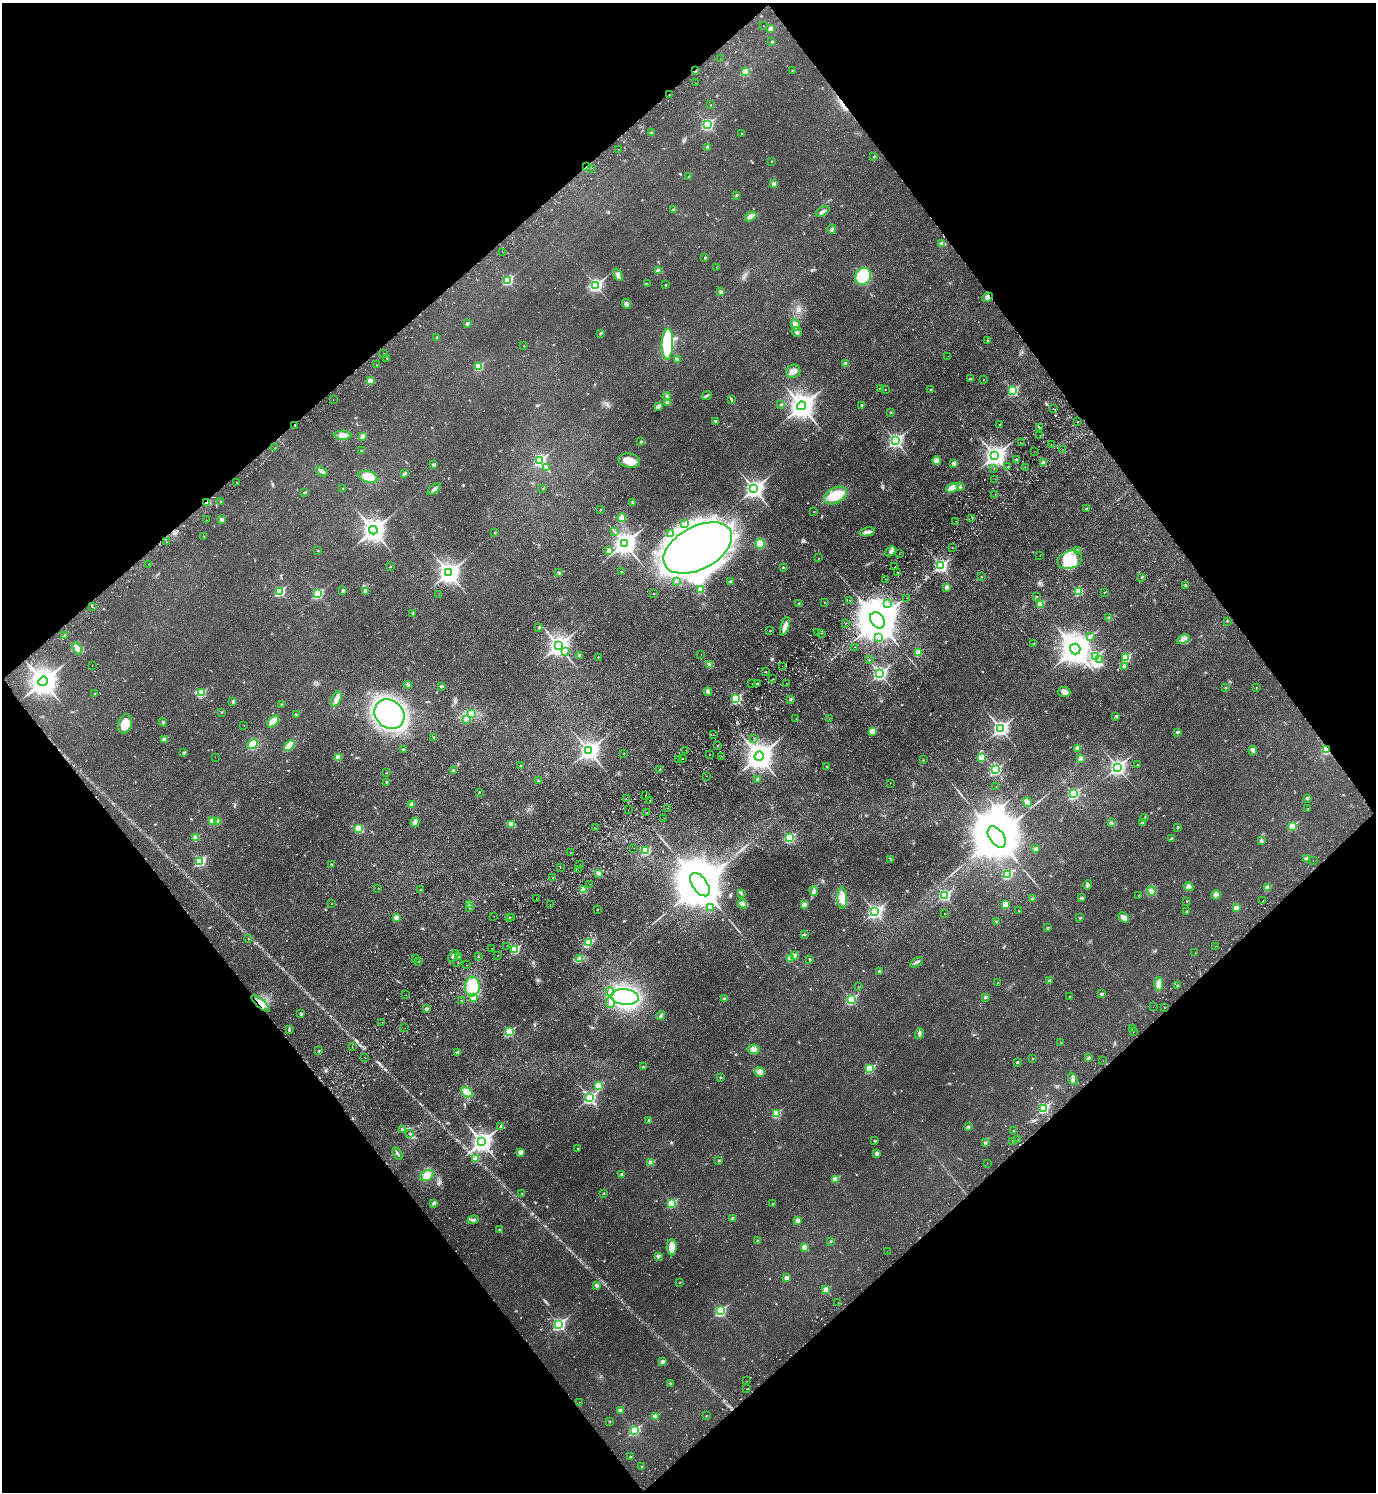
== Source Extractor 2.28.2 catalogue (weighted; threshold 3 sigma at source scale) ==
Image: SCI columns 204-5696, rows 50-6007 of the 6038 x 6054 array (HDU 1 of 3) = the unmasked area's bounding box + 8 px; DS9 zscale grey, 4 x 4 block average (1 PNG px = mean of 4 x 4 image px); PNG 1378 x 1494 px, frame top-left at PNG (2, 3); each listed source drawn as its Kron ellipse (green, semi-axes under 4 px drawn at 4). Shown black and unused: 50% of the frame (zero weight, under 2 of 3 exposures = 3% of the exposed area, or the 3 px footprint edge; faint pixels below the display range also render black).
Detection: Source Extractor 2.28.2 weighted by HDU 2 'WHT'. Background 0.0233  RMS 0.0048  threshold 0.0216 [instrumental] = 3 sigma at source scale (4.5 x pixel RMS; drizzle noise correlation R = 1.50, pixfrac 1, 0.05/0.05 arcsec/px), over >= 5 px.
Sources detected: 1130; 5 too faint to see at this stretch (4 x 4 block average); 11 inside a brighter object's white glare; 96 cosmic-ray / hot-pixel residue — neither listed nor drawn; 20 coinciding with a brighter row at this scale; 8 inside a brighter listed object's ellipse — not listed separately; of the other 990, all 500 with FLUX_AUTO >= 1.6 (the completeness limit of this list) listed and drawn (490 fainter detections not listed), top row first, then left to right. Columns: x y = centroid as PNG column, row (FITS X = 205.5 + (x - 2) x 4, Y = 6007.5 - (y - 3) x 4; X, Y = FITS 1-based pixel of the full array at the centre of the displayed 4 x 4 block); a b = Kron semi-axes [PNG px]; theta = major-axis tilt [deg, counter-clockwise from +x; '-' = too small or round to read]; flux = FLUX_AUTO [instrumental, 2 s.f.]
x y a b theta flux
763 26 2 2 - 2.2
771 29 2 2 - 45
772 42 2 2 - 5.1
720 59 2 2 - 1.7
792 70 2 2 - 5.8
695 71 2 2 - 10
745 72 2 2 - 88
695 83 2 2 - 1.6
669 95 2 2 - 2.1
711 105 2 2 - 2
707 124 3 2 - 400
651 133 2 2 - 13
741 134 2 2 - 3.2
707 147 2 2 - 14
618 149 2 2 - 2.1
874 156 2 2 - 1.8
772 161 2 2 - 1.8
587 167 2 2 - 49
592 168 2 2 - 1.7
689 177 2 2 - 6.5
774 184 2 2 - 36
736 195 3 2 - 2.7
673 210 2 2 - 8.4
823 211 7 2 27 9.9
751 216 6 3 29 24
832 229 5 2 - 4.2
941 243 2 2 - 14
503 252 2 2 - 4.5
705 258 2 2 - 7.6
717 267 2 2 - 3.6
658 271 2 2 - 40
618 275 6 2 -66 5
863 276 9 7 60 120
507 280 3 2 - 220
647 284 2 2 - 1.7
596 285 3 2 - 560
665 285 2 2 - 3.5
720 291 3 3 - 3.9
987 297 5 4 - 8.7
626 304 5 3 - 6.5
467 324 2 2 - 14
795 325 6 3 -66 20
797 332 5 3 - 6.3
600 333 4 2 - 2.9
437 337 2 2 - 4.7
987 340 2 2 - 2.3
667 344 15 5 88 170
524 346 2 2 - 2.1
383 353 2 2 - 2.7
948 356 2 2 - 1.8
386 358 2 2 - 1.8
677 360 4 2 - 3.7
845 364 2 2 - 24
377 365 2 2 - 1.8
479 366 2 2 - 110
793 371 7 6 - 20
971 379 4 2 - 3.6
984 379 2 2 - 2.4
370 381 2 2 - 58
880 388 2 2 - 3.8
885 389 2 2 - 1.6
930 389 2 2 - 3.6
1013 390 3 2 - 220
706 396 5 2 - 3.8
667 397 4 3 - 6.5
333 399 2 2 - 2.2
731 399 3 2 - 2
668 402 3 2 - 2.4
781 404 2 2 - 3.3
861 405 2 2 - 6.2
802 406 4 4 - 3100
658 407 4 2 - 12
1053 409 2 2 - 3.9
890 412 2 2 - 6.1
715 421 3 2 - 5.6
1078 422 2 2 - 2.5
1000 425 2 2 - 3.3
295 426 2 2 - 2.7
1039 427 2 2 - 5.4
343 435 9 4 -2 15
362 436 2 2 - 34
1040 436 2 2 - 10
895 440 3 3 - 680
641 442 2 2 - 8.5
1022 443 2 2 - 1.8
1051 444 2 2 - 1.6
275 448 2 2 - 3.5
1062 450 2 2 - 3.5
361 451 2 2 - 4.3
1034 452 2 2 - 2.7
995 456 4 3 - 1900
540 460 3 2 - 350
1016 460 2 2 - 14
629 461 11 7 -11 35
936 461 4 4 - 17
954 463 2 2 - 29
1043 463 2 2 - 25
434 465 2 2 - 13
546 467 3 2 - 3.2
1007 467 2 2 - 1.6
1025 467 2 2 - 3
994 469 2 2 - 1.6
322 471 6 3 -34 8.2
404 473 3 2 - 6.3
368 477 9 5 -14 59
995 479 2 2 - 3.2
237 483 2 2 - 2.8
960 487 2 2 - 4
343 488 2 2 - 3.2
952 488 7 4 26 27
434 489 8 2 39 7.4
543 489 2 2 - 2
754 489 4 3 - 1400
305 492 2 2 - 1.8
836 495 12 7 28 60
995 495 2 2 - 7.1
207 502 3 2 - 6.2
221 502 2 2 - 8.9
633 502 2 2 - 11
1086 509 2 2 - 11
600 510 2 2 - 3
814 511 2 2 - 1.8
622 518 4 3 - 9
972 518 2 2 - 1.8
222 519 2 2 - 19
206 520 2 2 - 4
956 522 2 2 - 13
684 524 3 2 - 3.4
373 530 4 3 - 2400
614 531 3 2 - 1.8
867 532 7 3 12 13
495 533 2 2 - 3
670 533 3 3 - 4.2
204 536 2 2 - 1.8
166 542 2 2 - 2.5
625 543 4 3 - 2300
760 544 5 5 - 22
698 548 37 21 28 1400
952 548 2 2 - 3.1
1078 550 2 2 - 10
318 551 2 2 - 4
609 551 2 2 - 26
890 551 6 3 44 7
899 553 2 2 - 2
1040 556 2 2 - 1.6
818 558 2 2 - 2.1
1070 560 12 9 19 72
149 564 2 2 - 2.9
941 566 3 2 - 460
390 567 2 2 - 3.2
783 567 2 2 - 2
895 567 2 2 - 3.1
559 572 3 2 - 2
622 572 2 2 - 8.3
897 572 2 2 - 3.2
449 573 4 3 - 1900
982 576 2 2 - 3.6
1142 577 2 2 - 5.7
886 579 2 2 - 1.8
676 581 2 2 - 4.5
730 582 2 2 - 14
1185 585 2 2 - 2.1
947 587 2 2 - 21
343 590 2 2 - 14
700 590 2 2 - 52
279 591 3 2 - 260
365 591 2 2 - 23
1079 592 2 2 - 130
653 593 2 2 - 2.2
1104 593 2 2 - 2
317 594 3 2 - 260
439 594 2 2 - 6.1
1036 597 2 2 - 2.2
907 598 2 2 - 2.1
850 600 2 2 - 1.7
825 602 2 2 - 2.4
887 603 2 2 - 2.9
799 604 2 2 - 3.2
1041 604 2 2 - 99
93 607 2 2 - 2
413 613 3 2 - 4.4
1109 618 2 2 - 14
877 620 9 6 -53 16000
1227 621 2 2 - 3.2
845 623 2 2 - 1.6
785 626 9 3 71 22
539 627 2 2 - 9.2
770 630 2 2 - 2.3
818 633 2 2 - 1.7
821 633 2 2 - 2.4
65 635 2 2 - 10
1090 636 3 2 - 2.7
878 637 2 2 - 2
1183 639 7 3 26 9.7
1033 644 2 2 - 1.8
558 645 4 3 - 1900
855 647 2 2 - 21
77 648 6 3 -68 9.6
1075 649 5 5 - 4800
565 651 2 2 - 8.5
918 653 2 2 - 72
701 654 2 2 - 2.3
579 655 3 3 - 5.1
1095 656 3 2 - 340
598 657 2 2 - 2
1126 657 2 2 - 170
869 659 2 2 - 3.1
1099 660 2 2 - 1.7
709 664 3 2 - 7.2
92 666 2 2 - 2.5
782 666 2 2 - 5.1
1124 666 2 2 - 17
766 672 2 2 - 3
880 674 3 2 - 640
773 678 2 2 - 4
43 681 5 4 - 3800
752 683 2 2 - 2.1
757 683 2 2 - 4.7
786 683 2 2 - 2.1
408 684 3 2 - 4
442 686 3 2 - 4
1225 688 3 2 - 1.7
1256 688 2 2 - 1.8
708 692 4 3 - 5.3
1064 692 6 5 - 13
94 693 2 2 - 2.2
201 693 2 2 - 140
336 699 8 4 63 16
736 699 3 2 - 300
791 699 3 2 - 3.6
233 701 2 2 - 15
281 704 2 2 - 1.8
222 712 2 2 - 3.4
472 713 3 2 - 2.6
389 714 16 13 -42 570
296 715 2 2 - 9.2
1116 716 2 2 - 9.7
796 718 2 2 - 2.4
829 719 2 2 - 1.8
466 720 2 2 - 1.7
163 722 4 2 - 3.2
273 722 7 4 48 36
125 724 10 6 74 47
244 725 2 2 - 5.5
1000 728 3 3 - 820
872 731 2 2 - 77
1178 732 2 2 - 14
713 735 2 2 - 2.1
434 737 2 2 - 5.3
164 739 2 2 - 3
754 739 2 2 - 1.6
252 744 5 4 - 22
717 745 2 2 - 1.8
289 746 6 4 42 29
1078 748 2 2 - 44
403 750 2 2 - 4.8
589 750 4 3 - 1500
686 750 2 2 - 2.8
1326 750 2 2 - 190
1253 751 4 2 - 4.2
184 752 2 2 - 12
624 753 2 2 - 2.5
710 754 2 2 - 2.5
722 756 2 2 - 1.9
759 756 5 4 - 3700
215 757 2 2 - 1.9
338 757 4 3 - 16
981 757 2 2 - 66
1080 758 2 2 - 25
678 759 2 2 - 2.3
683 759 2 2 - 5.4
923 760 2 2 - 1.6
1137 765 2 2 - 2.2
520 766 2 2 - 2.9
827 767 2 2 - 4.5
1117 767 3 3 - 860
660 770 2 2 - 2.3
995 770 3 2 - 330
453 771 2 2 - 13
386 772 2 2 - 3.1
706 776 2 2 - 2.5
757 779 2 2 - 16
538 780 2 2 - 6.1
387 782 2 2 - 12
890 783 2 2 - 1.7
996 787 2 2 - 5.5
479 792 2 2 - 2.5
1073 794 3 2 - 350
645 795 2 2 - 2.7
1307 798 2 2 - 12
626 799 2 2 - 3
650 800 2 2 - 3.3
1028 802 5 3 - 6.8
412 804 3 3 - 6.1
667 808 2 2 - 3.3
628 809 2 2 - 2.1
1307 809 2 2 - 1.6
647 813 2 2 - 5.8
1145 817 2 2 - 3.6
664 818 2 2 - 1.6
212 820 2 2 - 46
218 822 2 2 - 37
415 822 5 3 - 6.1
1112 823 3 2 - 3.6
1142 823 3 2 - 3.6
511 824 4 3 - 5.3
1292 826 2 2 - 150
1178 827 2 2 - 6.7
595 828 2 2 - 1.6
358 829 4 4 - 38
997 837 12 7 -54 25000
195 838 2 2 - 53
789 838 3 2 - 270
1172 839 2 2 - 9.5
1261 841 3 3 - 5.1
633 848 2 2 - 2
1036 849 2 2 - 19
645 851 2 2 - 170
570 852 2 2 - 5.8
891 859 4 2 - 2.4
1306 859 2 2 - 30
200 861 3 2 - 250
1313 861 2 2 - 5.6
331 864 2 2 - 2.6
580 865 2 2 - 2.6
561 867 2 2 - 1.8
578 870 2 2 - 1.8
599 873 3 2 - 4
1008 875 2 2 - 180
552 877 2 2 - 1.6
589 884 2 2 - 4.3
700 885 13 7 -55 28000
1088 885 5 3 - 4.2
1188 887 5 4 - 9.8
378 888 2 2 - 1.6
1268 888 2 2 - 50
420 890 2 2 - 3.5
583 890 2 2 - 86
814 891 5 3 - 6.3
1151 891 4 3 - 5.9
741 893 3 2 - 2.6
945 895 3 2 - 340
1216 895 5 4 - 8.3
1139 896 2 2 - 2.8
842 898 11 5 -88 22
1082 898 3 2 - 4.9
536 899 2 2 - 3.4
1033 899 2 2 - 24
1187 901 2 2 - 2.8
1263 901 2 2 - 2.9
332 904 2 2 - 1.9
470 904 3 2 - 4.2
743 904 5 4 - 7.1
1005 904 2 2 - 63
550 905 2 2 - 4.3
804 905 2 2 - 39
469 907 3 2 - 2.6
711 908 2 2 - 41
1236 908 2 2 - 36
597 909 2 2 - 2.6
1019 911 2 2 - 5.3
1187 911 2 2 - 6.5
875 912 3 3 - 690
945 914 2 2 - 2.6
493 916 2 2 - 1.7
509 917 2 2 - 2.8
511 917 2 2 - 7.4
1124 917 6 4 -42 16
396 918 2 2 - 25
1080 918 2 2 - 4.1
996 921 3 2 - 1.9
1047 928 2 2 - 9
805 935 3 2 - 2.6
248 938 2 2 - 1.8
588 943 3 2 - 67
507 946 2 2 - 2.2
1216 946 2 2 - 2.1
492 948 2 2 - 2.3
515 950 2 2 - 180
1195 953 2 2 - 1.6
497 955 2 2 - 1.8
794 955 2 2 - 23
454 956 7 3 47 9
459 956 2 2 - 2.5
478 956 2 2 - 2.1
416 958 2 2 - 3
790 958 2 2 - 65
580 959 2 2 - 2.9
810 959 3 2 - 2.5
418 961 2 2 - 6.4
916 962 7 2 32 6.3
458 963 2 2 - 5.2
467 965 2 2 - 1.9
880 971 4 2 - 3.2
1049 981 3 2 - 5.5
998 983 2 2 - 3.6
1159 984 6 4 87 20
472 986 10 7 84 80
1178 986 2 2 - 13
859 987 2 2 - 2.5
610 992 4 3 - 6.5
1101 994 2 2 - 12
406 995 2 2 - 1.8
625 997 14 8 -4 470
985 997 2 2 - 14
1070 997 2 2 - 2.6
473 998 2 2 - 49
724 999 2 2 - 24
851 999 3 2 - 290
461 1001 2 2 - 2.3
260 1003 11 4 -41 21
610 1003 5 2 - 5.8
1153 1007 2 2 - 1.8
1165 1008 2 2 - 6
426 1009 2 2 - 17
301 1014 2 2 - 13
661 1016 4 2 - 6.6
382 1022 2 2 - 2.8
405 1028 2 2 - 6.5
289 1029 4 2 - 3.5
1132 1029 2 2 - 3.6
509 1032 3 2 - 190
1134 1032 2 2 - 2.3
919 1034 5 2 - 4.3
1061 1042 2 2 - 1.7
352 1047 2 2 - 1.8
753 1049 6 5 - 11
319 1051 2 2 - 4.8
458 1053 2 2 - 15
365 1057 2 2 - 3.7
1032 1058 2 2 - 2.3
1089 1058 3 3 - 3.2
1103 1061 2 2 - 1.8
1017 1062 2 2 - 6.4
643 1067 2 2 - 1.8
870 1069 2 2 - 150
760 1072 5 5 - 11
720 1077 2 2 - 5.1
1073 1079 6 2 -70 5.7
598 1086 2 2 - 90
467 1092 6 4 -31 18
590 1098 3 2 - 430
1044 1108 3 2 - 270
776 1114 2 2 - 140
649 1120 2 2 - 13
501 1127 4 2 - 3.6
968 1127 2 2 - 13
403 1130 2 2 - 2.3
1014 1130 2 2 - 2.2
410 1133 2 2 - 2.7
1018 1139 2 2 - 2
875 1141 2 2 - 6
482 1142 4 3 - 1700
1012 1142 2 2 - 5.7
985 1143 2 2 - 12
578 1149 2 2 - 4.1
520 1152 2 2 - 41
877 1153 2 2 - 23
398 1154 6 2 -60 4
476 1159 2 2 - 56
719 1161 2 2 - 8.2
651 1163 2 2 - 58
987 1164 2 2 - 3.1
622 1174 2 2 - 14
427 1175 7 5 30 24
836 1179 2 2 - 79
604 1193 2 2 - 3.6
522 1194 3 2 - 1.7
434 1203 3 3 - 6.1
672 1203 2 2 - 170
772 1204 2 2 - 3.8
733 1218 2 2 - 14
473 1220 6 3 19 7
798 1220 2 2 - 35
499 1230 2 2 - 2.6
758 1241 2 2 - 9.4
831 1241 2 2 - 2.1
672 1247 8 5 -88 17
804 1247 2 2 - 28
887 1251 2 2 - 1.8
658 1256 2 2 - 22
786 1278 2 2 - 38
679 1282 2 2 - 2.9
596 1285 4 3 - 6.6
826 1290 2 2 - 66
838 1303 2 2 - 1.9
720 1311 3 2 - 330
559 1324 3 2 - 530
662 1362 2 2 - 24
747 1381 2 2 - 8.3
670 1383 2 2 - 2
746 1389 2 2 - 7.1
580 1402 2 2 - 2.1
620 1410 2 2 - 16
655 1416 2 2 - 22
706 1416 2 2 - 3.4
609 1421 2 2 - 4.8
634 1430 3 2 - 300
631 1457 3 2 - 2.1
642 1466 2 2 - 4.1
Overlapping masked pixels (flux is a lower limit): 6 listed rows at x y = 695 71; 587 167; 987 297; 207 502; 1326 750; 260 1003
Diffuse or blended objects may show on this block-average render without a row.